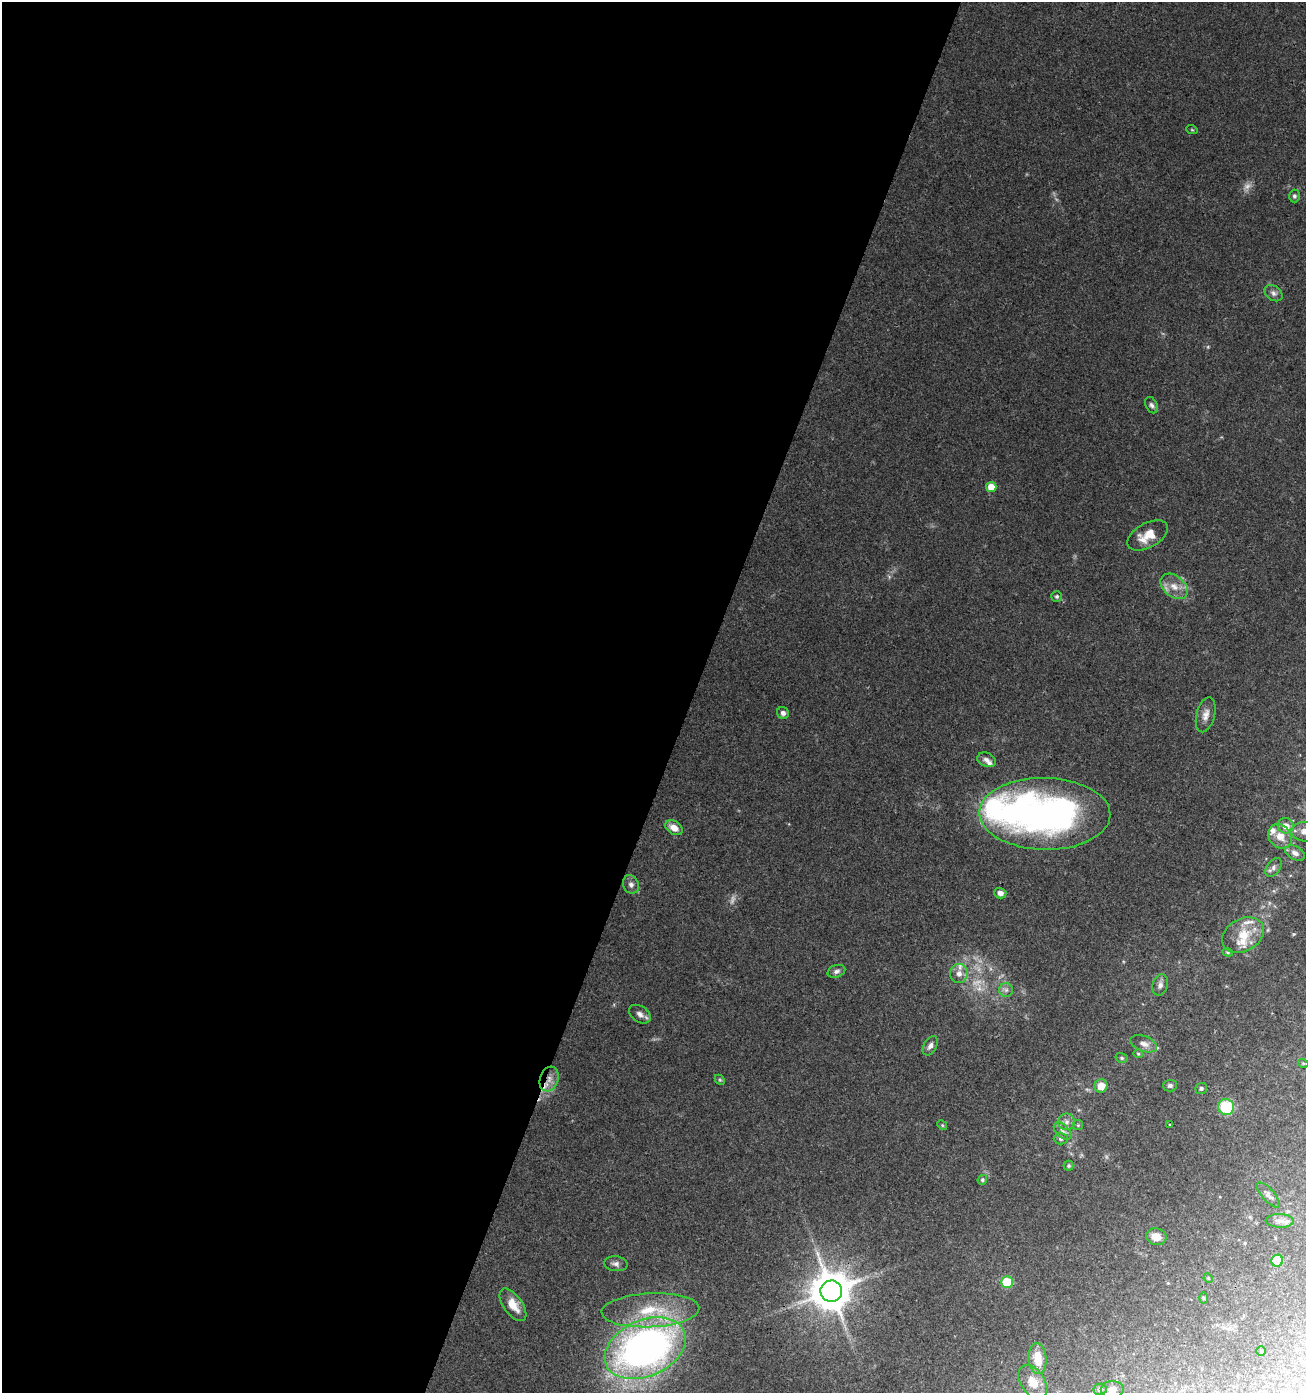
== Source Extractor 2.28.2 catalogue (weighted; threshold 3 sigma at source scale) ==
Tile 5 of 4 x 4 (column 1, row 2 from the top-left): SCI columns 212-1515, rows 2793-4183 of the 5704 x 5573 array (HDU 1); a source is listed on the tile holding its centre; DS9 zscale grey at full resolution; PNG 1308 x 1395 px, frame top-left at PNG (2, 2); each listed source drawn as its Kron ellipse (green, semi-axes under 4 px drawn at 4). Shown black and unused: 53% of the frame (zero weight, under 3 of 4 exposures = <1% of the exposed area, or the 3 px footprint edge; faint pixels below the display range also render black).
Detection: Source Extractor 2.28.2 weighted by HDU 2 'WHT'; one run over the whole footprint, this tile lists its part. Background 0.0796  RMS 0.0052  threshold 0.0232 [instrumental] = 3 sigma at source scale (4.5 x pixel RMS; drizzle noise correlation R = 1.50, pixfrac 1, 0.0396/0.0396 arcsec/px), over >= 5 px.
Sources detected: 73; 3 too faint to see at this stretch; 1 inside a brighter object's white glare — neither listed nor drawn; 6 inside a brighter listed object's ellipse — not listed separately; the other 63 listed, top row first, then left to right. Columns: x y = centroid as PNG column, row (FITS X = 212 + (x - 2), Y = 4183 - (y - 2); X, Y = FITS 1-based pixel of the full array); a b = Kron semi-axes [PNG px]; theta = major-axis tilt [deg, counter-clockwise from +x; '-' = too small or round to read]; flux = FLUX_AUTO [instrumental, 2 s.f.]
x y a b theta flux
1192 130 6 3 -19 0.54
1294 196 6 5 - 1.2
1274 293 10 7 -35 2
1151 405 8 6 -62 1.4
991 487 5 5 - 7.4
1148 535 22 12 29 9.9
1174 586 15 10 -39 6.1
1057 596 5 5 - 0.94
783 713 6 5 - 1.8
1206 715 18 9 75 4
987 760 9 7 -23 2.2
1045 814 65 36 -1 210
1286 826 8 7 - 4.1
674 828 9 6 -33 4.8
1305 832 14 10 -4 5
1280 836 13 11 -48 6.4
1295 853 10 6 -29 2.7
1274 867 11 6 54 1.9
631 884 9 7 -65 2.2
1000 893 6 5 - 2.7
1243 935 22 16 30 13
1228 952 5 4 - 0.75
836 971 9 6 18 1.7
959 973 9 8 - 3.4
1160 985 11 7 74 2.2
1006 990 7 7 - 1.7
640 1014 12 8 -34 2.6
1144 1044 14 7 -21 3
930 1046 10 6 61 2.4
1138 1054 4 4 - 0.55
1122 1058 6 5 - 0.94
1303 1063 5 3 - 0.52
549 1079 13 9 72 4.9
720 1080 6 4 -44 0.69
1170 1085 7 6 - 1.6
1101 1086 7 6 - 6.1
1201 1088 6 5 - 1.3
1226 1107 8 8 - 23
1066 1122 8 8 - 2.3
942 1125 5 4 - 0.6
1078 1125 5 5 - 0.65
1170 1125 4 3 - 0.42
1063 1131 11 6 -44 2.1
1061 1139 7 6 - 1.4
1068 1166 5 5 - 0.87
982 1180 5 4 - 0.96
1268 1195 16 6 -48 2.2
1280 1221 14 7 -1 3
1156 1237 10 8 -10 5.2
1277 1261 6 6 - 17
616 1264 11 7 -7 2.1
1208 1278 5 4 - 0.63
1007 1282 6 6 - 22
831 1291 11 10 - 1700
1204 1298 6 4 -89 0.57
513 1305 19 9 -55 7.6
650 1310 49 17 3 27
645 1348 42 28 24 270
1261 1351 4 4 - 0.67
1038 1358 15 9 -84 9.8
1033 1382 19 12 -55 6.6
1100 1389 6 5 - 1.7
1112 1389 11 8 1 4
Overlapping masked pixels (flux is a lower limit): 2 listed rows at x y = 549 1079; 831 1291
Isophote crosses this tile's border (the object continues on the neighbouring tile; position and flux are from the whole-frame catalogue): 1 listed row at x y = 1305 832